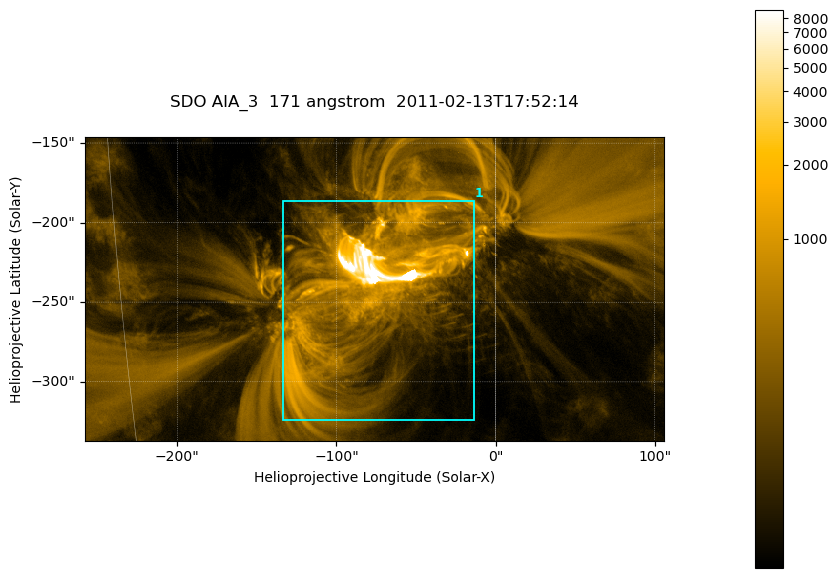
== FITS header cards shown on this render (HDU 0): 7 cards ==
TELESCOP= 'SDO     '           /
INSTRUME= 'AIA_3   '           /
WAVELNTH=                  171 /
WAVEUNIT= 'angstrom'           /
DATE-OBS= '2011-02-13T17:52:14.05' /
CTYPE1  = 'HPLN-TAN'           /
CTYPE2  = 'HPLT-TAN'           /

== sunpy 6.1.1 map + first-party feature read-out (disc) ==
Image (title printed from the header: SDO AIA_3  171 angstrom  2011-02-13T17:52:14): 607 x 318 px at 0.599 arcsec/px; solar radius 972 arcsec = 1622 px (partial field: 2.3% of the solar disc is inside the frame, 100% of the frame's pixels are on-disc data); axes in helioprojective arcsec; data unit not stated in the header (colour bar unlabelled)
Pointing: header CRPIX1/2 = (2056.06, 2043.72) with CRVAL1/2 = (0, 0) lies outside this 607 x 318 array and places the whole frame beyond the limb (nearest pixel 1.39 R_sun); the SolarSoft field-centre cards XCEN/YCEN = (-75.9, -241.7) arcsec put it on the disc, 1318 arcsec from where CRPIX/CRVAL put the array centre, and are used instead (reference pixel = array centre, CRVAL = XCEN/YCEN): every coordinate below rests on XCEN/YCEN
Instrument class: DISC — disc imager (sunpy class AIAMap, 171 A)
Bright regions (active regions / flare kernels): reference = the on-disc median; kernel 5 px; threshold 5 sigma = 620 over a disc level ~123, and >= 1.15x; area >= 193 px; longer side >= 4 px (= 2.4 arcsec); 1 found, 1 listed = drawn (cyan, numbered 1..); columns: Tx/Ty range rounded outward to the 2 arcsec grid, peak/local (2 s.f.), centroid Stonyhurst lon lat
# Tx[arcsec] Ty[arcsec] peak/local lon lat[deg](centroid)
1 -134..-14 -324..-186 124 -5 -21